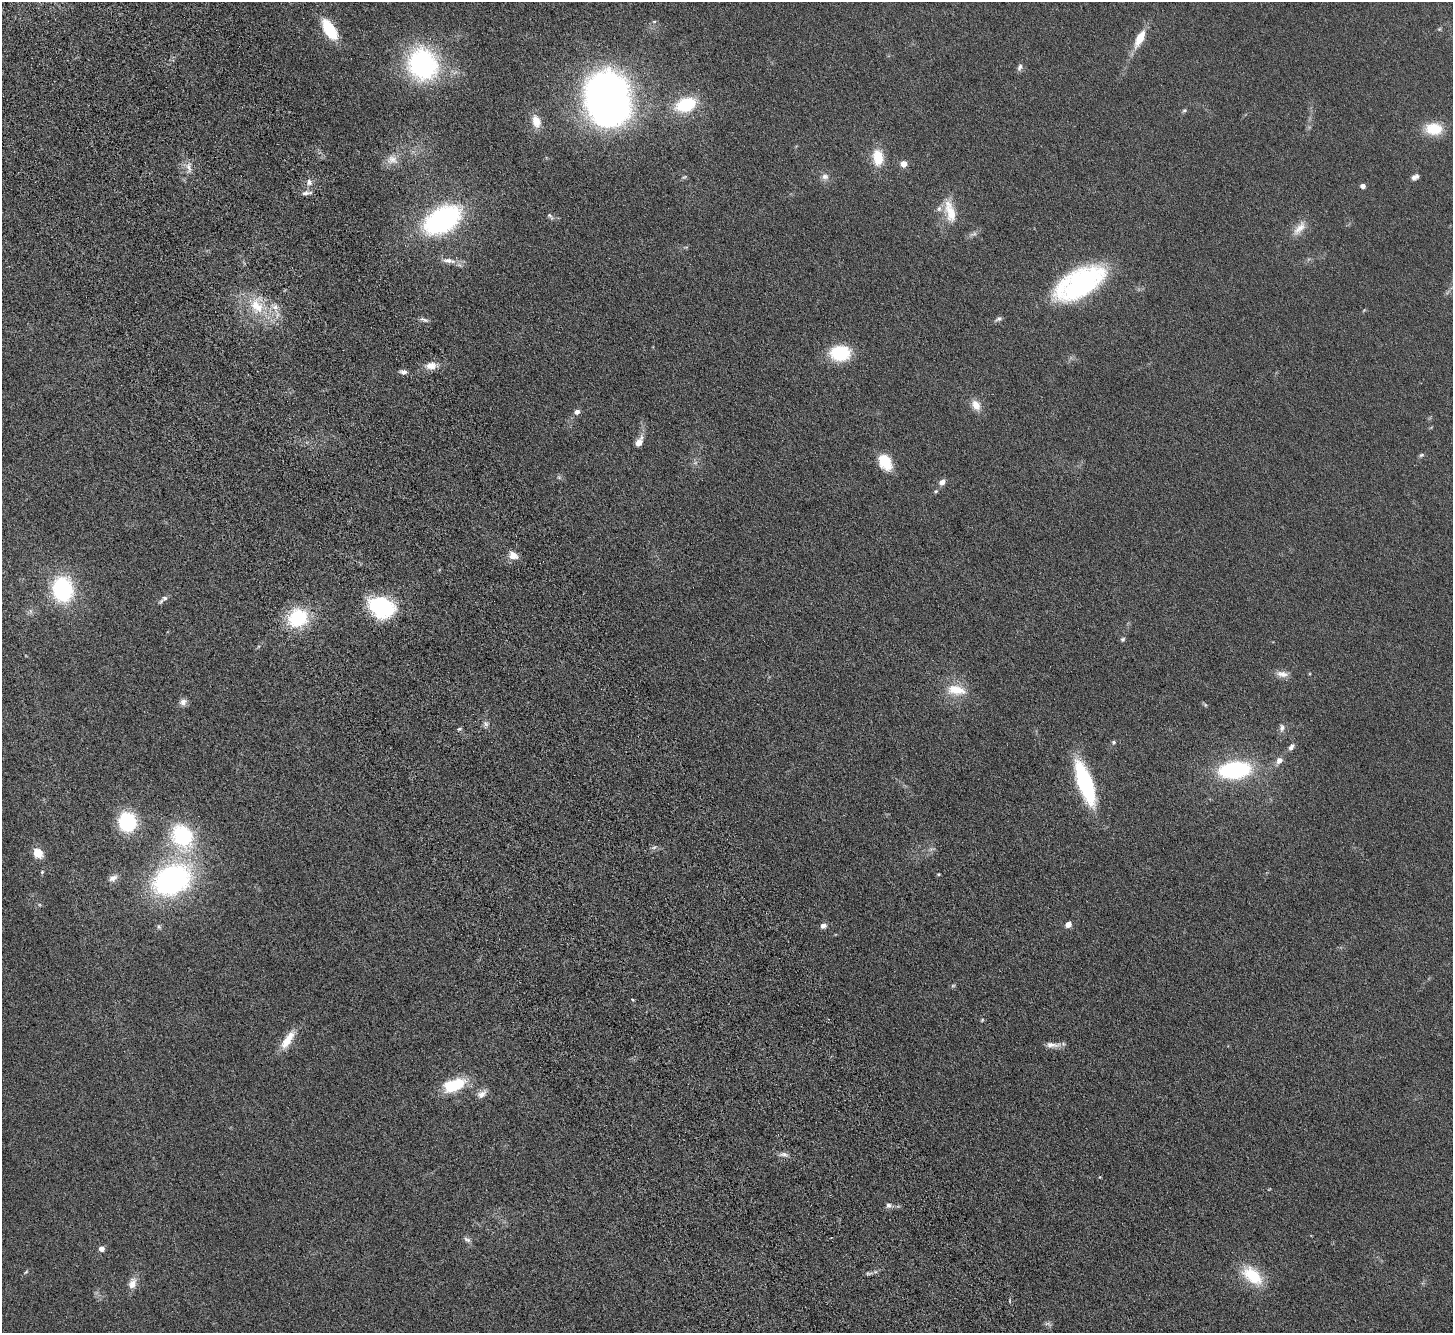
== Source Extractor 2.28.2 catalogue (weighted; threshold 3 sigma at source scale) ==
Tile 11 of 4 x 4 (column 3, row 3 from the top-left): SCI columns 3004-4454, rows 1573-2903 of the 6006 x 5937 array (HDU 1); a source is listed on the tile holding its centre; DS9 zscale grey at full resolution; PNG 1455 x 1335 px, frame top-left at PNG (2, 2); no overlay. Nothing masked; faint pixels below the display range render black.
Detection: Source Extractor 2.28.2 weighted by HDU 2 'WHT'; one run over the whole footprint, this tile lists its part. Background 0.0462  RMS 0.0061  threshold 0.025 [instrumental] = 3 sigma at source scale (4.09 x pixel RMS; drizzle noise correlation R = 1.36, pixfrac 0.8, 0.05/0.05 arcsec/px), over >= 5 px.
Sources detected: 92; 3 too faint to see at this stretch — not listed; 3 inside a brighter listed object's ellipse — not listed separately; the other 86 listed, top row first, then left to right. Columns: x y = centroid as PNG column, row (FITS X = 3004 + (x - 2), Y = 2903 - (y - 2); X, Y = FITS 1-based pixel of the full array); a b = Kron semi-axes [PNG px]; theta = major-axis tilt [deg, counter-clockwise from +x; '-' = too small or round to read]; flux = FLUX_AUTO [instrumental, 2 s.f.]
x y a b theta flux
330 29 20 10 -57 23
1439 29 6 4 44 0.64
1140 38 22 9 63 9.7
423 64 31 27 -64 84
1020 67 10 6 68 1.7
608 99 43 31 -81 380
686 104 17 11 21 32
1184 110 6 5 - 0.89
536 121 16 10 -74 6.5
1434 129 20 14 -2 14
878 157 18 12 -84 12
392 160 16 13 -8 4.7
903 164 5 4 - 8.7
189 167 12 7 -74 3.1
684 177 7 4 43 0.79
825 177 10 10 - 2.7
1415 177 9 6 31 2
309 182 10 7 -67 2.4
1363 186 4 4 - 3.5
306 193 14 5 7 2.2
950 211 32 12 -76 11
550 216 11 5 -53 1.4
442 220 34 21 31 91
1299 228 24 10 51 5.9
973 234 12 6 12 1.7
449 261 22 7 -8 4.7
1080 283 41 19 30 110
257 306 27 19 -78 19
998 319 11 5 24 1.3
425 320 13 4 -25 1.3
840 353 21 16 4 25
431 366 14 9 7 5.4
404 372 7 5 -8 2.5
976 405 15 10 -60 5.1
577 412 7 6 - 2
639 442 13 7 59 4.4
1421 455 7 5 11 0.88
885 462 20 13 -60 13
559 477 7 4 -19 0.86
942 482 6 5 - 3.5
936 491 6 5 - 0.73
513 555 11 9 -31 4.8
62 589 19 15 -82 62
164 598 7 6 - 1.3
381 607 23 17 -23 52
298 618 18 16 23 35
1123 639 6 5 - 0.98
1282 674 17 8 -7 3.6
956 690 26 13 -8 12
183 702 10 9 - 2.4
1205 705 6 4 -56 0.69
486 724 9 7 -24 1.8
1282 728 11 7 78 2.1
459 729 5 4 - 0.82
1114 742 5 5 - 0.89
1291 747 10 6 56 2
1279 760 10 8 53 2.9
1235 770 27 14 5 65
1085 783 32 11 -71 82
127 822 15 14 - 43
182 836 29 22 -64 47
38 853 8 7 - 12
42 872 5 5 - 0.69
938 874 5 3 - 0.53
113 878 13 9 29 3.1
172 880 41 29 26 110
1068 924 6 5 - 3.7
823 926 8 6 25 2.2
159 927 8 5 -73 1
953 986 6 4 1 0.67
632 999 4 3 - 0.49
982 1020 5 3 - 0.52
287 1040 26 9 57 9.5
1052 1045 21 6 -1 3.6
454 1085 26 14 20 21
482 1094 15 9 36 3.5
784 1154 11 6 2 2
1100 1177 4 3 - 0.45
889 1205 8 7 - 1.8
467 1240 10 6 -26 1.6
101 1249 4 4 - 4.7
26 1272 7 3 37 0.64
868 1273 7 4 -1 1
1252 1275 27 15 -41 20
132 1283 16 10 72 4.4
1048 1324 11 5 -19 1.3